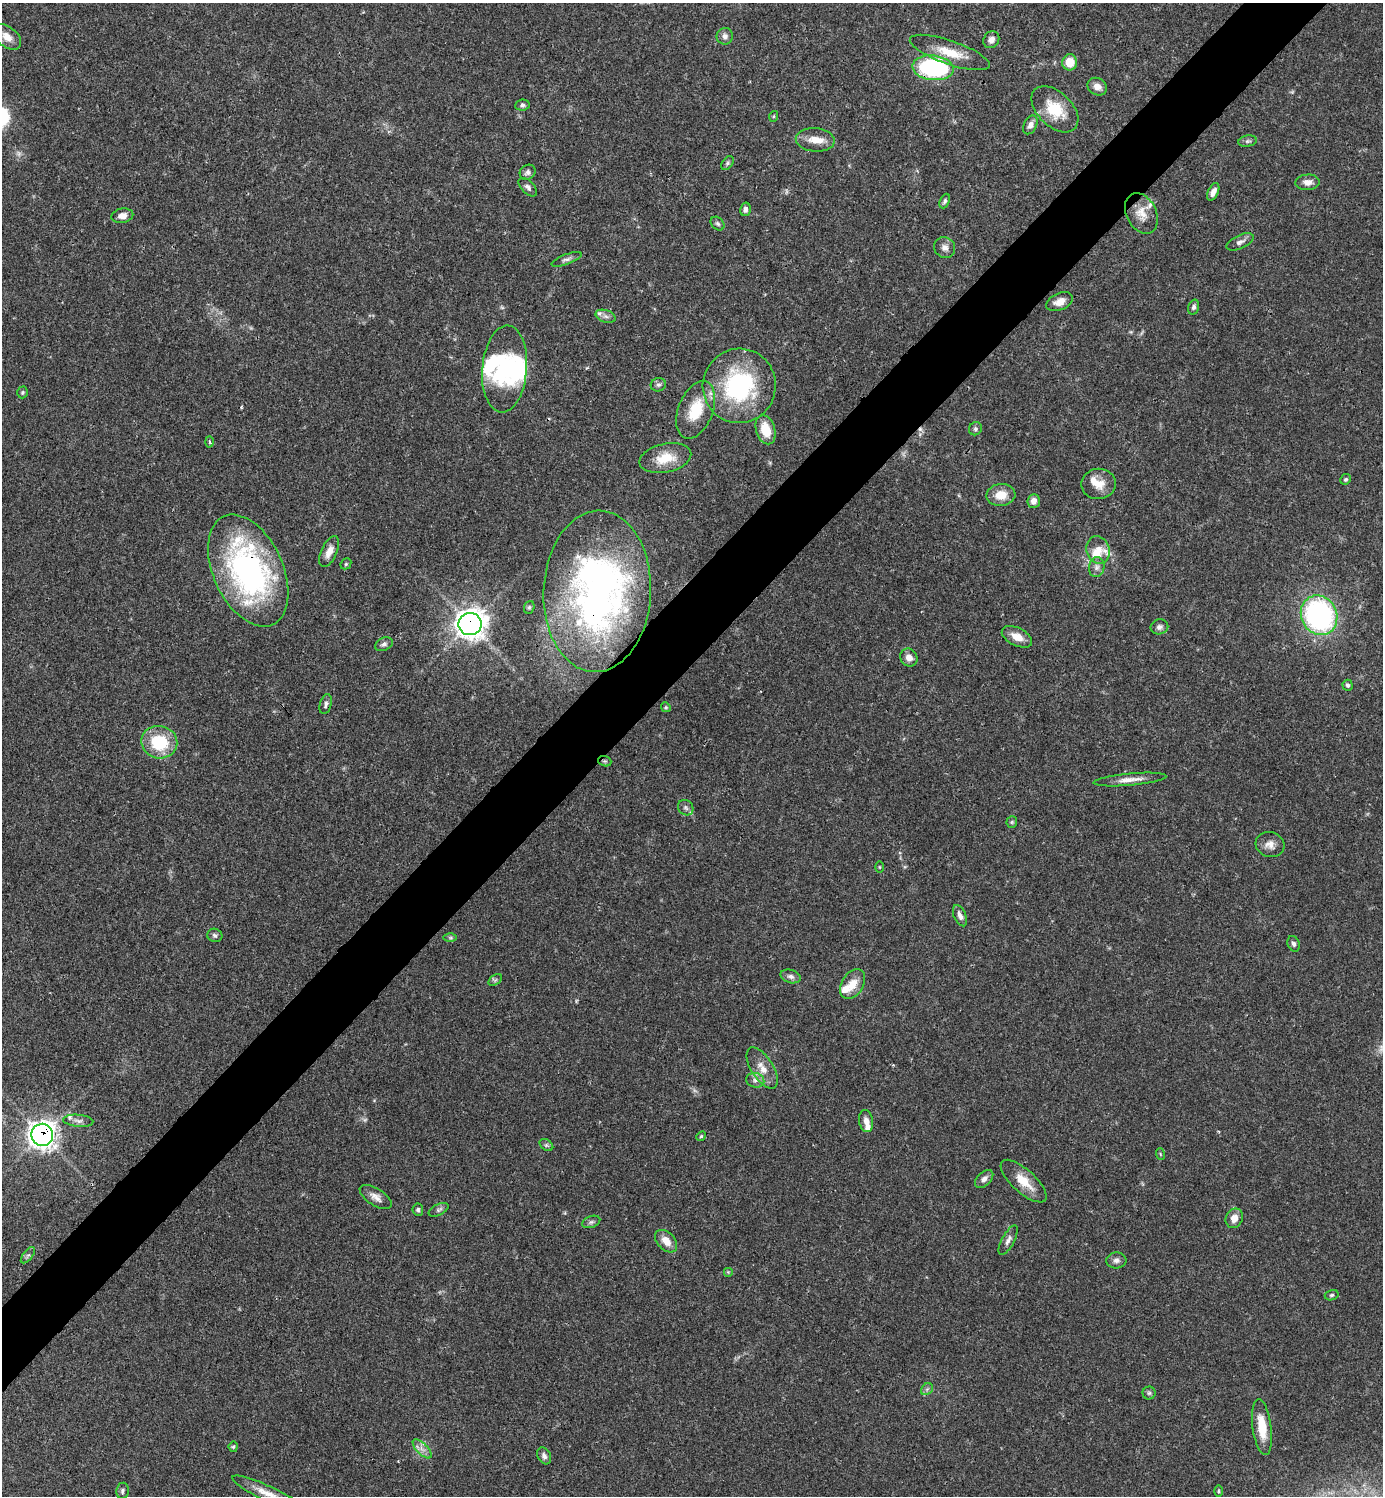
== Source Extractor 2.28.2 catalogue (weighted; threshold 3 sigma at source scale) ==
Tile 10 of 4 x 4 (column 2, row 3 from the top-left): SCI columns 1682-3062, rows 1497-2990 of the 5982 x 5983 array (HDU 1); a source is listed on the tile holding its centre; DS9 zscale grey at full resolution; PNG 1385 x 1498 px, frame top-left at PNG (2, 3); each listed source drawn as its Kron ellipse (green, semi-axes under 4 px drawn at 4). Shown black and unused: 5% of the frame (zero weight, under 3 of 4 exposures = <1% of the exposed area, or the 3 px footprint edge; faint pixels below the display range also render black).
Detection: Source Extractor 2.28.2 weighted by HDU 2 'WHT'; one run over the whole footprint, this tile lists its part. Background 0.0384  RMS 0.0027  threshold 0.0119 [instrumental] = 3 sigma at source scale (4.5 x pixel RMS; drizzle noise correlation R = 1.50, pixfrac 1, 0.05/0.05 arcsec/px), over >= 5 px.
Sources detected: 121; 4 too faint to see at this stretch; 2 inside a brighter object's white glare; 2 cosmic-ray / hot-pixel residue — neither listed nor drawn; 11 inside a brighter listed object's ellipse — not listed separately; the other 102 listed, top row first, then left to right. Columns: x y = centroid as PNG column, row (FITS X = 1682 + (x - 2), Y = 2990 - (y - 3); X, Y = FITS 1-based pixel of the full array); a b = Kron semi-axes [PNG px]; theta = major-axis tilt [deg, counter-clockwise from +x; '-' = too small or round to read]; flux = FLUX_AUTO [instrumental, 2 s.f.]
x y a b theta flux
725 36 8 8 - 1.1
7 37 16 10 -38 3
991 40 9 7 59 1.5
950 52 42 12 -19 7
1070 62 8 7 - 4.5
933 68 21 12 -6 36
1097 87 10 8 -31 2
522 105 7 5 7 0.61
1055 109 28 17 -44 8.9
774 116 5 3 - 0.29
1030 125 10 6 64 1.3
815 140 19 12 -5 3.5
1248 141 9 5 9 0.68
727 163 8 5 53 0.51
528 172 8 7 - 0.96
1308 182 12 7 4 1.8
528 187 11 6 -46 0.97
1213 192 9 5 65 1.6
945 201 8 5 67 0.63
745 209 7 5 76 0.87
1141 213 21 15 -63 3.9
122 216 11 7 10 1.9
718 224 8 6 -44 0.58
1240 242 14 6 25 1.3
945 248 11 10 - 1.5
566 259 16 5 21 0.97
1060 302 14 8 23 2.2
1194 307 7 5 72 0.74
606 316 10 6 -18 0.95
505 369 44 22 85 20
658 385 7 6 - 0.7
739 386 37 36 - 34
22 392 6 5 - 0.41
696 410 30 17 68 9.1
975 429 7 6 - 0.6
766 430 15 9 -73 6.2
209 442 5 3 - 0.37
665 458 26 14 12 6.3
1346 479 5 5 - 0.44
1099 484 17 15 1 3.9
1001 495 14 11 4 4
1034 501 7 6 - 1.8
1098 550 14 11 -72 3.7
329 552 16 7 65 2.6
346 564 6 5 - 0.38
1097 567 10 7 80 1.2
248 571 59 35 -66 69
597 591 81 54 87 120
529 607 6 5 - 0.44
1319 615 20 18 -64 59
470 624 11 11 - 250
1159 627 9 7 12 1
1017 637 16 9 -26 3.1
384 644 9 6 26 0.8
909 657 9 8 - 1.9
1348 685 5 5 - 0.53
326 704 10 5 74 0.81
666 707 5 4 - 0.32
159 742 18 16 -12 14
605 761 7 5 -19 0.47
1130 779 36 6 5 2.9
686 808 8 7 - 0.74
1012 822 6 5 - 0.42
1270 845 14 12 -16 2.2
879 867 5 3 - 0.24
960 916 11 6 -67 1.4
215 935 7 6 - 0.68
450 938 7 4 -1 0.45
1294 944 8 6 -69 0.73
791 976 10 6 -16 1
495 980 7 5 34 0.58
853 984 16 10 58 3.7
762 1068 23 11 -57 3.7
755 1080 9 7 -13 1.2
78 1121 15 6 -5 1.1
866 1121 11 7 -79 1.7
42 1135 11 11 - 190
701 1136 5 4 - 0.37
546 1145 7 5 -36 0.52
1160 1154 6 3 -71 0.28
984 1179 11 6 44 1.4
1024 1181 29 11 -42 5.5
376 1197 18 8 -33 1.9
418 1210 6 5 - 0.57
439 1210 11 5 26 0.76
1234 1218 10 8 66 2.3
591 1222 9 5 20 0.71
1008 1240 16 6 62 1.3
666 1241 13 8 -46 3.1
28 1255 10 4 51 0.64
1116 1260 10 8 4 1.1
728 1272 5 5 - 0.29
1332 1295 7 5 17 0.47
927 1389 7 5 45 0.58
1149 1393 6 6 - 0.53
1262 1427 28 9 -82 6.2
233 1447 5 4 - 0.37
422 1449 12 5 -45 1.4
544 1456 9 6 -62 0.99
122 1491 8 6 82 0.66
1219 1491 6 3 90 0.31
268 1494 39 7 -25 4.1
Overlapping masked pixels (flux is a lower limit): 6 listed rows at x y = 933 68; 248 571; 597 591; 470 624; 605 761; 42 1135
Isophote crosses this tile's border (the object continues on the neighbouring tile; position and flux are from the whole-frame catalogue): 1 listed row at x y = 268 1494